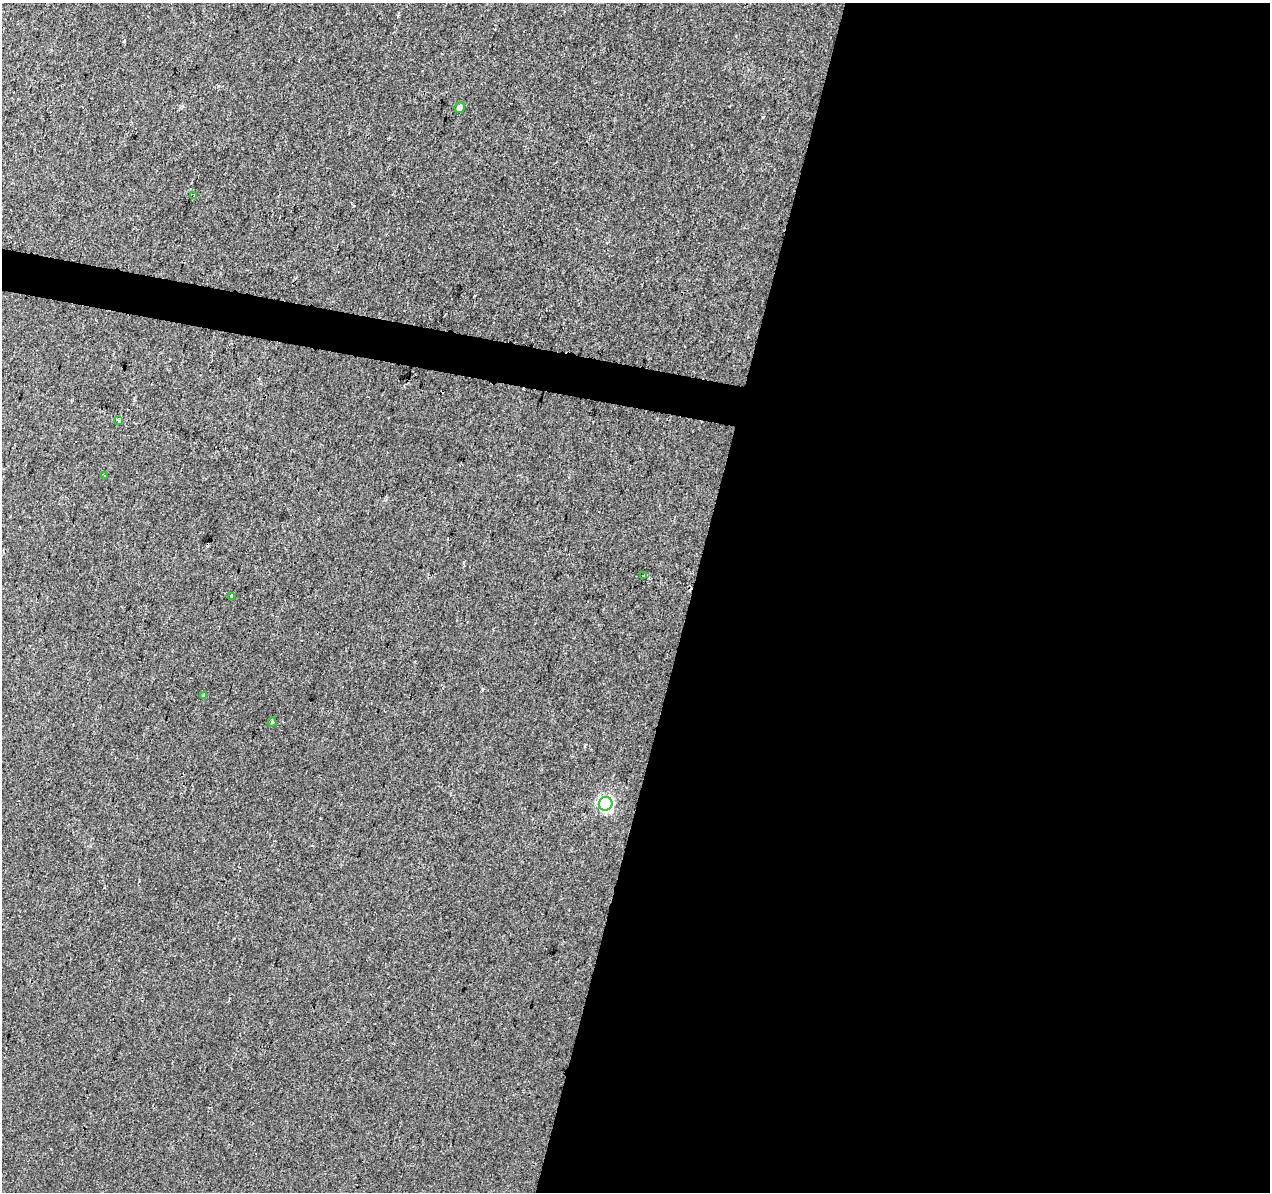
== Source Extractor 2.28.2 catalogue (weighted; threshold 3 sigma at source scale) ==
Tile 12 of 4 x 4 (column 4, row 3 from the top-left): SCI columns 3811-5078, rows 1474-2663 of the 5078 x 5267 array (HDU 1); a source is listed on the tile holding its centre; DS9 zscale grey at full resolution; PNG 1272 x 1194 px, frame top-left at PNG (2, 3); each listed source drawn as its Kron ellipse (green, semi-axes under 4 px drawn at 4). Shown black and unused: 48% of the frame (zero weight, under 2 of 3 exposures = <1% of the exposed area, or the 3 px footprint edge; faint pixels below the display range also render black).
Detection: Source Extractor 2.28.2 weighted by HDU 2 'WHT'; one run over the whole footprint, this tile lists its part. Background 0.00233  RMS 0.003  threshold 0.0136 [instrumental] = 3 sigma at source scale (4.5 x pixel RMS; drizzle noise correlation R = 1.50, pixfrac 1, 0.0396/0.0396 arcsec/px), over >= 5 px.
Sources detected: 9; all 9 listed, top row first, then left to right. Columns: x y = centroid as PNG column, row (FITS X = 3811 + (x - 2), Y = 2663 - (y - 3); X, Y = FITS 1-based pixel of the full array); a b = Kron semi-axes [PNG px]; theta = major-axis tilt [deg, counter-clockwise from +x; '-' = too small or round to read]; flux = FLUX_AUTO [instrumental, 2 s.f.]
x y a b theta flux
460 107 5 4 - 1.1
194 196 4 3 - 0.8
119 421 3 3 - 0.76
104 475 3 3 - 0.74
643 576 3 3 - 1.4
232 596 4 3 - 1.5
203 695 3 3 - 0.8
272 722 4 4 - 0.45
606 804 7 6 - 61